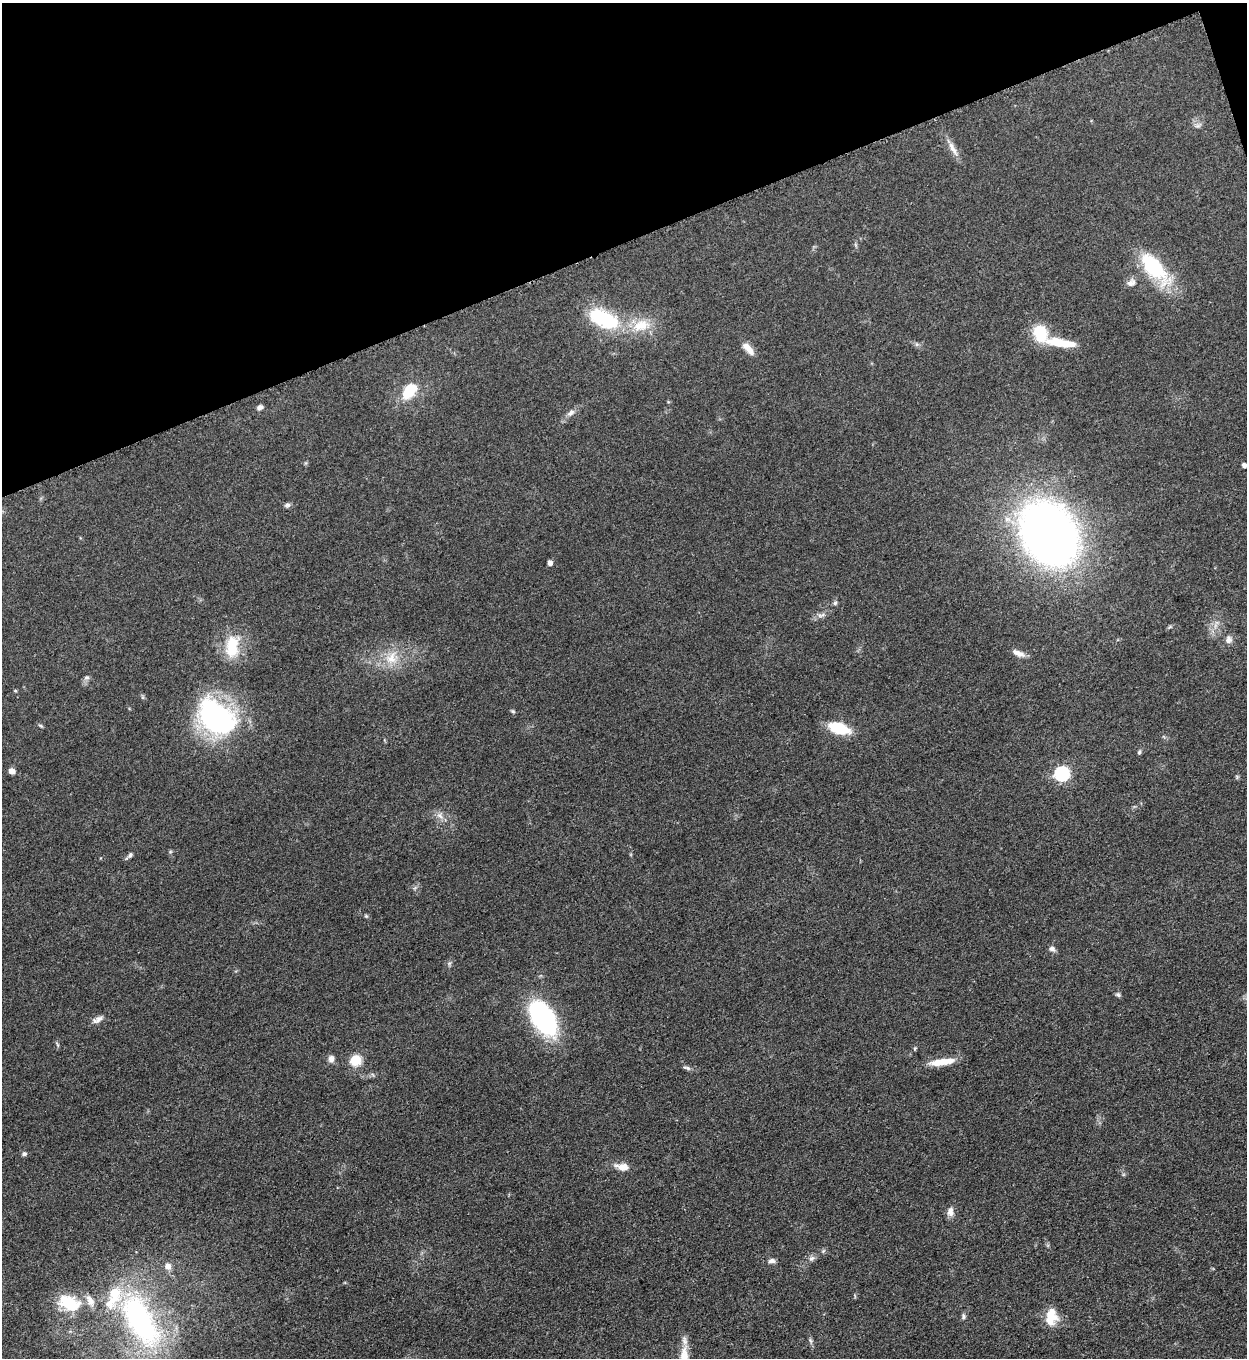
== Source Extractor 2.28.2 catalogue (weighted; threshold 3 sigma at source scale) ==
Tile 3 of 4 x 4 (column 3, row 1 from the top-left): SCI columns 2779-4023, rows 4077-5432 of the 5427 x 5438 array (HDU 1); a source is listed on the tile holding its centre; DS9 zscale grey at full resolution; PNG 1249 x 1360 px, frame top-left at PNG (2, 3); no overlay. Shown black and unused: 18% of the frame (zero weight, under 3 of 5 exposures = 1% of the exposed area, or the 3 px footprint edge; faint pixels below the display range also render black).
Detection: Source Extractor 2.28.2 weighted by HDU 2 'WHT'; one run over the whole footprint, this tile lists its part. Background 0.0634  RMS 0.0057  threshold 0.0255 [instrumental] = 3 sigma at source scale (4.5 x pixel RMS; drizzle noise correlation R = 1.50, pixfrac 1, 0.05/0.05 arcsec/px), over >= 5 px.
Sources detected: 59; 4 inside a brighter listed object's ellipse — not listed separately; the other 55 listed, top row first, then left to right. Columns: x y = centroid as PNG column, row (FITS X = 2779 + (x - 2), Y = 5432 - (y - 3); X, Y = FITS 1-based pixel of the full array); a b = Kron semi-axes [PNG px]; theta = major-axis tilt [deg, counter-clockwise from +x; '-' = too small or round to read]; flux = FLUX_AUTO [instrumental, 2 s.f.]
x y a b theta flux
1198 125 11 4 22 1.5
953 149 24 7 -62 4.8
1154 267 44 19 -50 39
1131 282 13 9 27 3
603 319 37 18 -24 42
641 325 26 15 18 15
1040 333 19 15 -73 19
1061 343 38 9 -9 17
748 349 18 8 -49 5
409 391 21 13 53 15
668 402 5 3 - 0.5
260 407 7 6 - 2
571 413 13 6 40 2.7
1244 465 4 4 - 2.1
287 505 8 6 8 1.5
1049 534 44 35 -58 500
550 563 4 4 - 3
835 603 6 5 - 1
820 615 7 4 16 1.5
1229 639 11 8 78 2.6
232 646 30 16 84 19
1018 653 17 7 -24 3.9
391 658 19 16 51 12
87 677 8 5 6 1.2
15 691 5 3 - 0.57
513 711 6 5 - 0.79
216 717 40 26 -35 120
40 725 6 4 -19 0.77
839 728 15 8 -18 29
1139 752 6 4 48 0.91
12 771 6 5 - 3.7
1061 774 7 6 - 100
1237 777 6 4 -48 0.75
440 815 10 6 -52 2.7
130 855 8 5 50 1.4
366 916 5 5 - 0.69
1052 949 9 6 -15 1.9
1118 995 7 5 -30 1.1
543 1018 37 19 -58 92
98 1019 16 7 30 3
331 1059 9 7 84 2.5
355 1060 6 5 - 35
942 1062 31 7 8 10
687 1068 11 4 -18 1.4
24 1154 6 5 - 1.3
623 1167 14 8 -9 6.1
950 1212 13 8 -90 3.3
812 1258 9 6 30 1.9
772 1261 9 6 5 1.9
168 1266 9 8 - 3.3
70 1303 32 19 -23 21
1051 1312 24 16 -64 9.6
963 1316 8 4 -90 1.2
140 1320 82 35 -61 120
810 1340 8 4 -59 1.2